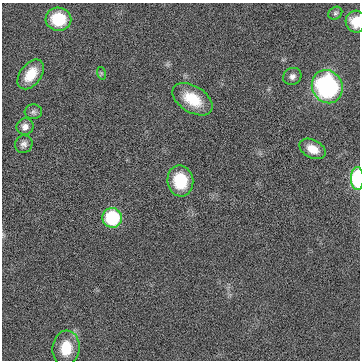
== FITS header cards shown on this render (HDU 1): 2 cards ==
NAXIS1  =                  358
NAXIS2  =                  358

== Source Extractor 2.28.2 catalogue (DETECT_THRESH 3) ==
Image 358 x 358 px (HDU 1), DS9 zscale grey, 1 PNG px = 1 image px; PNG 362 x 362 px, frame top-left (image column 1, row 358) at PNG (2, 3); each listed source drawn as its Kron ellipse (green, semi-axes under 4 px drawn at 4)
Background 0.00587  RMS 0.11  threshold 0.337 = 3 sigma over >= 5 px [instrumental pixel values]
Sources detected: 16; all 16 listed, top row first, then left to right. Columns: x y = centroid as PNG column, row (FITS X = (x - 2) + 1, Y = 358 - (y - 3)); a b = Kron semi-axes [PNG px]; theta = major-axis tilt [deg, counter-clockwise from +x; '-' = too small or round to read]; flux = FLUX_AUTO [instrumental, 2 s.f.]
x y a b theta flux
335 13 7 6 - 16
58 19 13 11 -3 280
356 22 11 10 - 120
101 73 6 4 -72 11
31 74 17 10 53 150
292 76 9 8 - 34
327 87 17 15 -62 1100
192 99 22 13 -32 210
33 112 8 7 - 23
25 127 8 8 - 40
24 144 9 8 - 32
312 149 14 9 -28 100
357 179 11 6 -90 480
180 181 15 13 -81 310
112 218 10 10 - 490
66 348 18 13 84 200
At the frame edge (FLAGS 8, measured only in part): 2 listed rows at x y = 356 22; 357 179